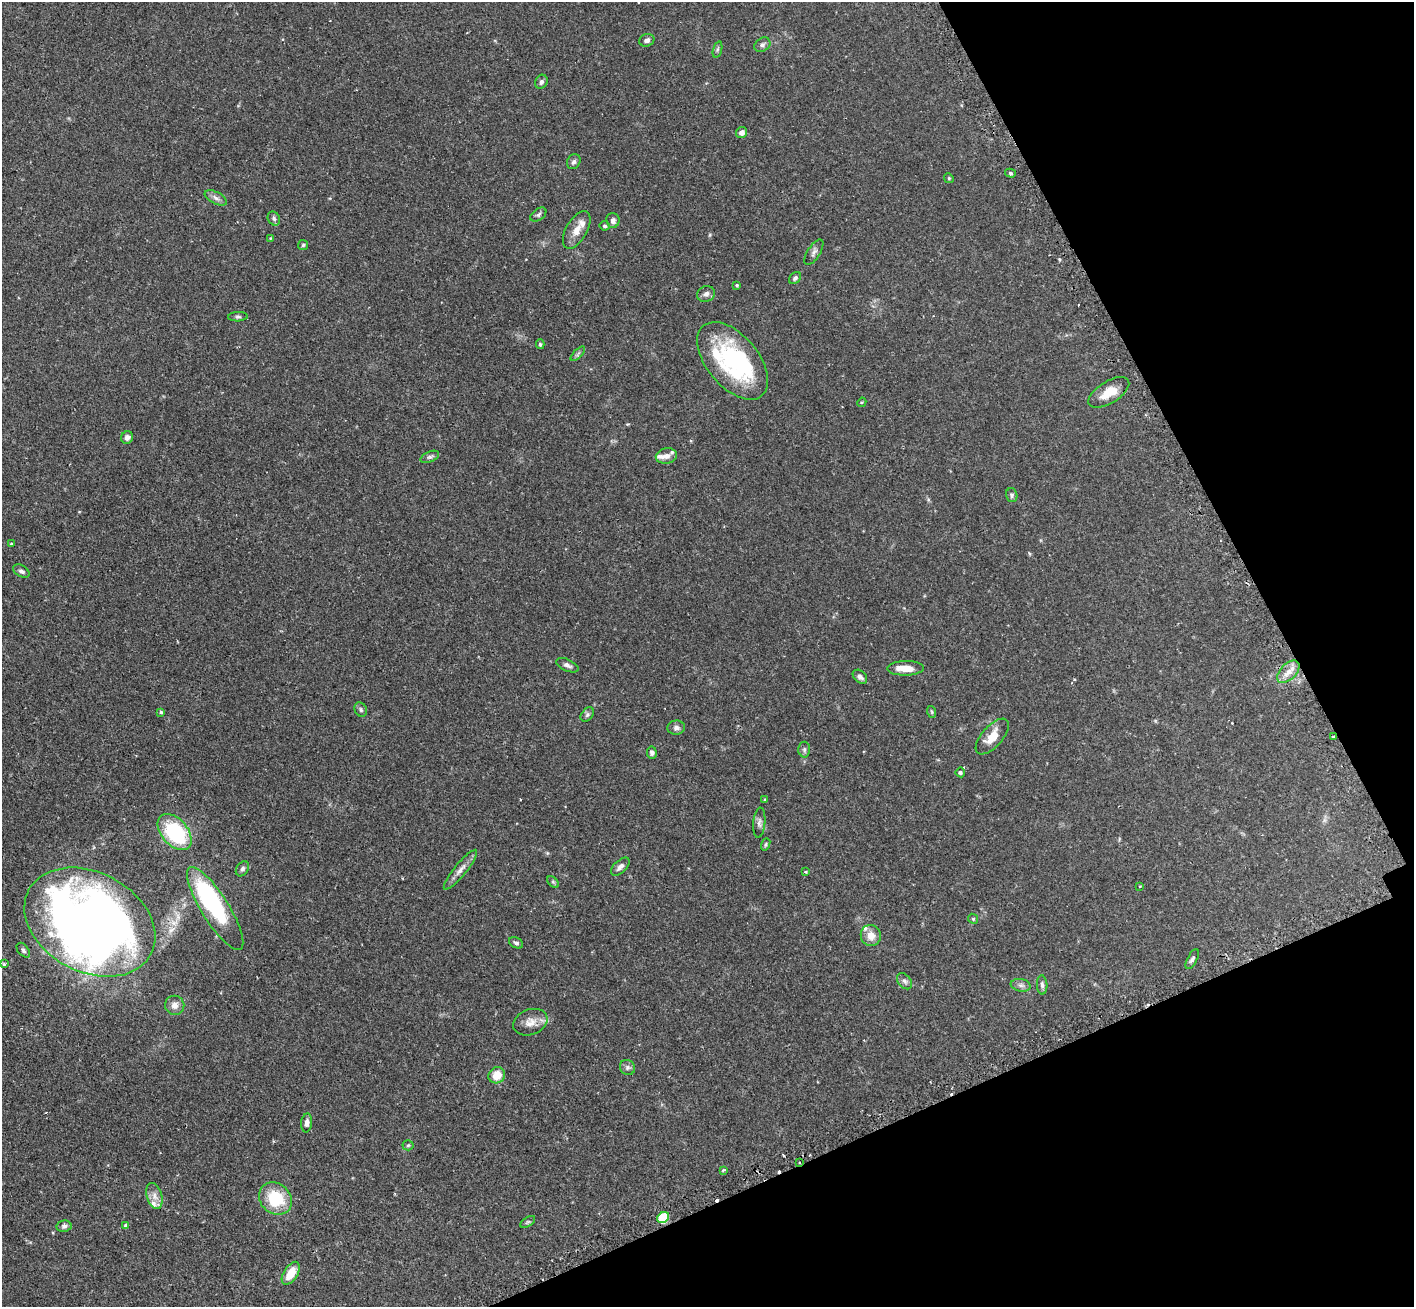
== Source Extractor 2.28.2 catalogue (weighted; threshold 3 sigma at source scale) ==
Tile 12 of 4 x 4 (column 4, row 3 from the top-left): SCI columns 4280-5691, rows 1488-2792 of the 5734 x 5719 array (HDU 1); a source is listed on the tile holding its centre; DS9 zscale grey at full resolution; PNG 1416 x 1309 px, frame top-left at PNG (2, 2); each listed source drawn as its Kron ellipse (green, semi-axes under 4 px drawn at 4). Shown black and unused: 22% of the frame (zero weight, under 2 of 3 exposures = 4% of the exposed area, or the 3 px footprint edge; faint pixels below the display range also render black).
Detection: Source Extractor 2.28.2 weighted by HDU 2 'WHT'; one run over the whole footprint, this tile lists its part. Background 0.153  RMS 0.0061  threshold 0.0275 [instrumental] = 3 sigma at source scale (4.5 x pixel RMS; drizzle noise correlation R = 1.50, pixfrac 1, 0.05/0.05 arcsec/px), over >= 5 px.
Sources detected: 103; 6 inside a brighter object's white glare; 7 cosmic-ray / hot-pixel residue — neither listed nor drawn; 8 inside a brighter listed object's ellipse — not listed separately; the other 82 listed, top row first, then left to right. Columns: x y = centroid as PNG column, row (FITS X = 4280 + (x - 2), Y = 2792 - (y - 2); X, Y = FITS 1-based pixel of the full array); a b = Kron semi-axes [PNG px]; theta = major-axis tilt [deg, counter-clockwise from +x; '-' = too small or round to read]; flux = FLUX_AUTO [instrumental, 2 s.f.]
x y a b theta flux
647 40 8 6 18 1.8
762 45 9 6 32 1.6
717 49 8 3 71 1
541 82 7 6 - 1.7
742 133 6 5 - 2.8
574 162 8 6 58 1.6
1010 173 5 4 - 1
949 178 5 4 - 0.64
216 198 12 6 -27 2.4
538 215 9 5 36 1.4
274 219 7 5 -59 1.4
613 220 7 6 - 2
605 226 5 4 - 1.1
577 230 21 10 60 6.2
270 238 3 3 - 0.41
303 245 5 5 - 0.74
814 252 14 6 58 2.2
795 278 7 5 46 1.3
737 285 3 3 - 0.64
706 294 9 7 21 2.2
238 317 10 4 4 1.2
540 344 5 4 - 0.72
578 354 9 3 45 1.1
733 361 46 25 -50 42
1109 392 23 11 32 11
862 402 5 3 - 0.62
127 437 6 6 - 2.6
666 456 11 7 11 3.3
430 457 10 5 24 1.5
1012 495 7 5 -73 1.3
11 544 4 3 - 0.63
21 571 9 5 -31 1.6
567 665 12 6 -24 2
905 668 18 7 1 7.8
1288 672 14 8 45 5.4
860 677 8 6 -42 2.1
361 710 7 6 - 1.2
161 712 4 3 - 0.85
932 712 6 3 -71 0.71
587 714 8 5 50 1.3
676 728 9 7 4 2
992 737 22 10 48 9.3
1334 737 3 2 - 0.7
804 750 8 6 -89 1.2
652 753 6 5 - 1.8
960 772 5 4 - 1
765 799 3 3 - 0.52
759 823 15 6 85 2.1
175 832 21 13 -49 47
766 844 6 4 71 0.79
620 867 11 6 43 2.5
242 869 8 6 56 1.5
460 870 25 6 51 4.2
805 872 3 3 - 0.65
553 882 7 4 -45 0.87
1140 886 3 2 - 0.44
215 908 48 13 -58 54
973 919 5 4 - 0.83
90 922 69 50 -28 550
871 935 11 10 - 5.5
516 943 7 5 -27 1.3
23 950 8 5 -52 1.5
1192 959 11 4 62 1.5
4 964 3 3 - 0.84
904 981 9 6 -51 1.8
1021 985 10 6 -10 2.1
1042 985 9 5 -88 1.8
175 1005 9 9 - 3.3
530 1022 17 12 21 5.7
627 1067 8 7 - 1.6
497 1075 8 8 - 8.3
307 1123 9 5 84 2.5
408 1145 5 5 - 0.73
799 1162 2 2 - 0.9
723 1170 4 3 - 0.76
154 1196 13 7 -73 3.9
275 1199 17 15 -43 24
663 1218 6 5 - 34
528 1222 8 4 33 0.9
126 1225 4 4 - 1.9
64 1226 7 5 10 1.5
291 1273 13 7 58 10
Overlapping masked pixels (flux is a lower limit): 2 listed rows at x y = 1334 737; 799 1162
Isophote crosses this tile's border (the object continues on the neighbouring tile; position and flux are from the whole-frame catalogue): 1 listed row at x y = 90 922